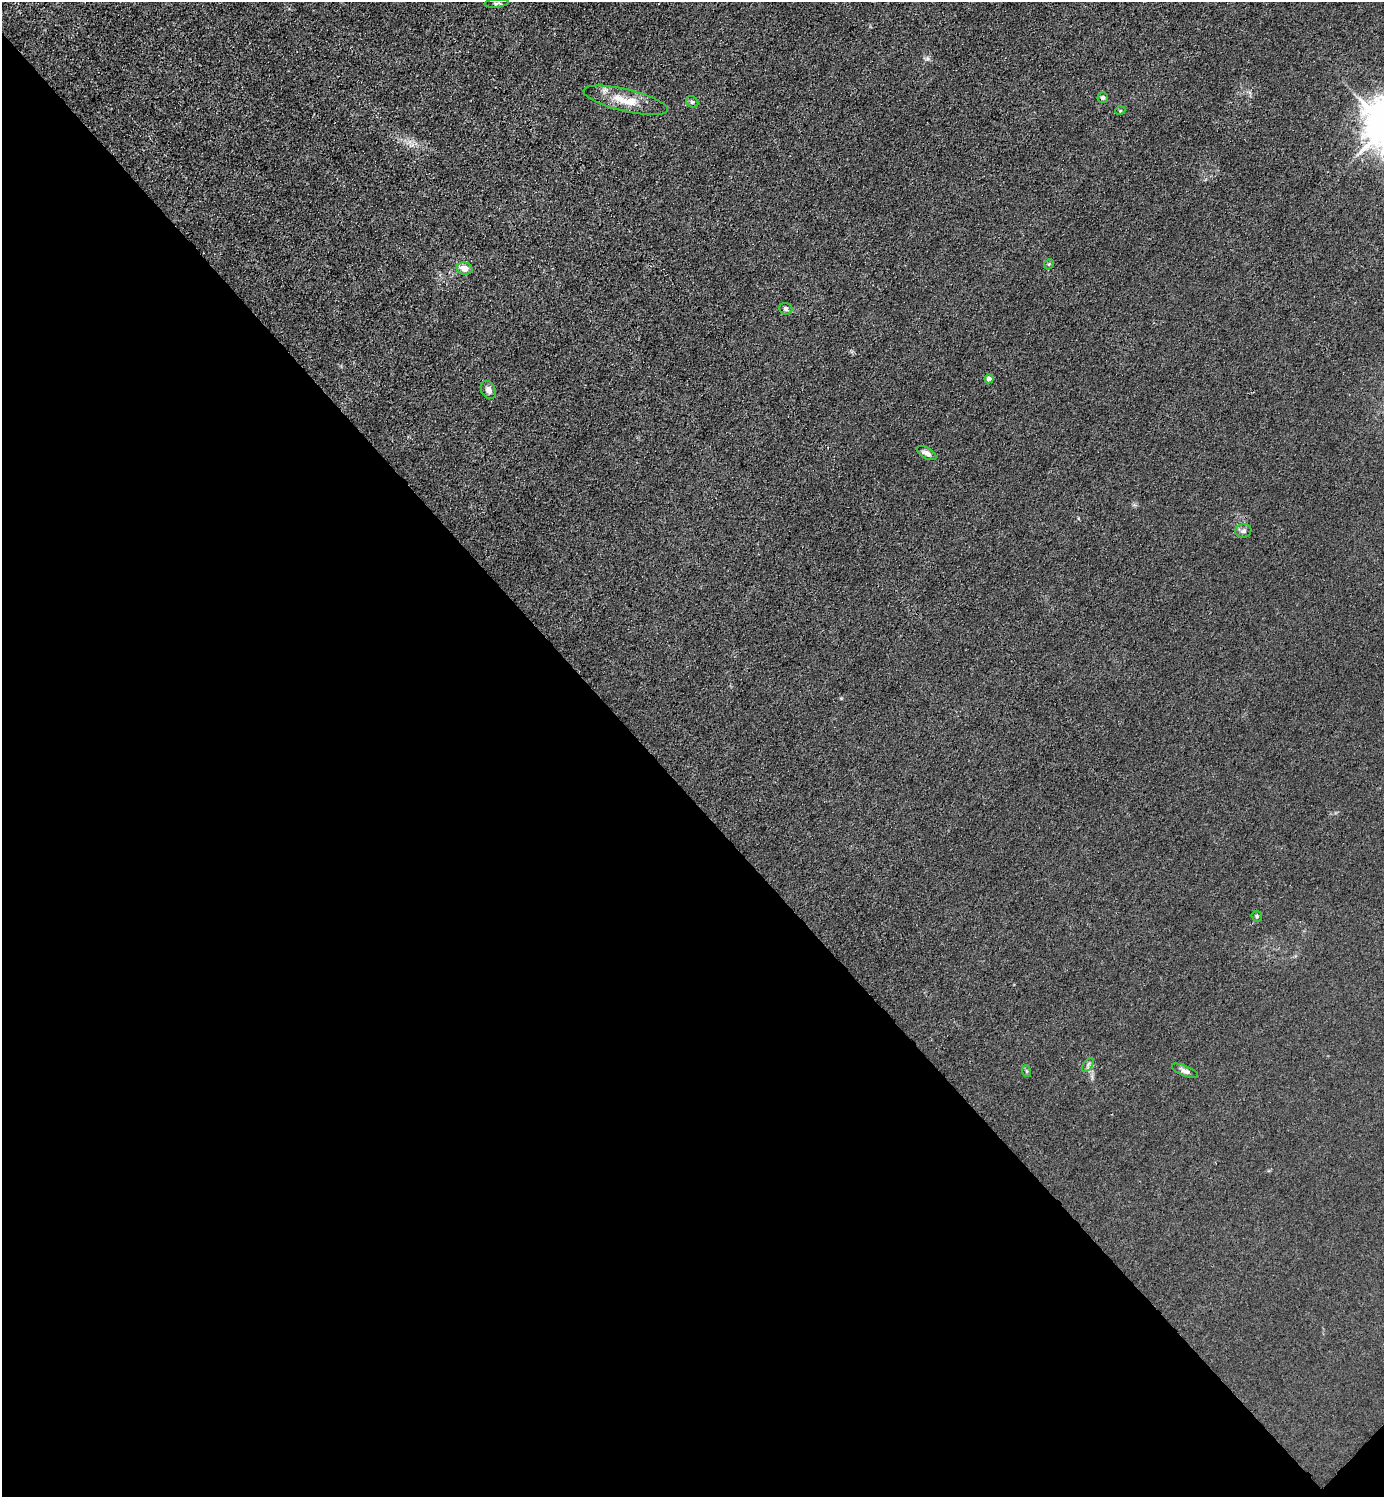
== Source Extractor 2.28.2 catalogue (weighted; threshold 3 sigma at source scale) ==
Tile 14 of 4 x 4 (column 2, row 4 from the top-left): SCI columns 1683-3064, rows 3-1497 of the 5985 x 5985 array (HDU 1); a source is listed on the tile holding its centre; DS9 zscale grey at full resolution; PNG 1386 x 1499 px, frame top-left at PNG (2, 2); each listed source drawn as its Kron ellipse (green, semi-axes under 4 px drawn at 4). Shown black and unused: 47% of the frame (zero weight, under 3 of 4 exposures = <1% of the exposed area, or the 3 px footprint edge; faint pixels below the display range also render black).
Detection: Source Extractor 2.28.2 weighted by HDU 2 'WHT'; one run over the whole footprint, this tile lists its part. Background 0.0211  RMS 0.0061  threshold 0.0276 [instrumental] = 3 sigma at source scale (4.5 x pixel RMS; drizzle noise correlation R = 1.50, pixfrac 1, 0.05/0.05 arcsec/px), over >= 5 px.
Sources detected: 16; all 16 listed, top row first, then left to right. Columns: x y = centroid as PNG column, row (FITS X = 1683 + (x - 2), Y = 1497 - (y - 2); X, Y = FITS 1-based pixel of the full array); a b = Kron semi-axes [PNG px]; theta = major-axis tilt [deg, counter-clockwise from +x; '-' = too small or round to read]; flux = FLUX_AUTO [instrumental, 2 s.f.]
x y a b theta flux
497 3 12 3 5 1.1
1103 98 5 5 - 1.3
626 100 43 11 -13 15
692 102 6 5 - 1.1
1120 111 5 3 - 0.57
1049 264 5 4 - 0.79
465 269 8 6 -14 5.3
786 309 6 5 - 1.7
989 379 4 4 - 4.2
488 390 9 7 -60 3
926 453 11 5 -29 2.5
1243 531 8 7 - 2
1257 916 6 5 - 0.85
1088 1065 8 4 53 1.4
1026 1071 6 4 -71 0.78
1185 1071 14 5 -23 2.5